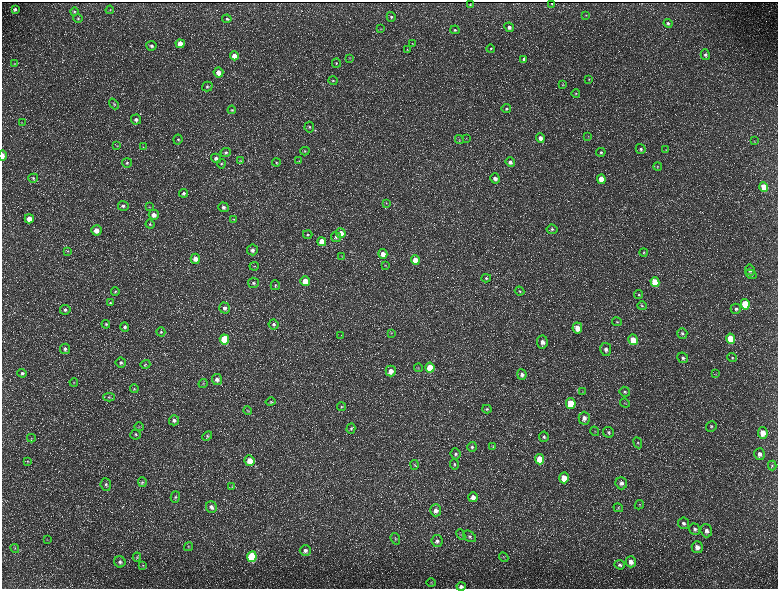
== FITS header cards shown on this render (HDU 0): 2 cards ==
NAXIS1  =                 1552 / length of data axis 1
NAXIS2  =                 1173 / length of data axis 2

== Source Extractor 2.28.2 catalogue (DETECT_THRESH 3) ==
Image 1552 x 1173 px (HDU 0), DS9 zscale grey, zoomed out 1/2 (1 PNG px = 2 x 2 image px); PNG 780 x 591 px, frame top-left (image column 1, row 1173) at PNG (2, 2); each listed source drawn as its Kron ellipse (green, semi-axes under 4 px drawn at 4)
Background 215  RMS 9.7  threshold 29.2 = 3 sigma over >= 5 px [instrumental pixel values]
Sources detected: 228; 33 cannot appear on this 1/2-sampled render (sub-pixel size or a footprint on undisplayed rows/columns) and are neither listed nor drawn; the other 195 listed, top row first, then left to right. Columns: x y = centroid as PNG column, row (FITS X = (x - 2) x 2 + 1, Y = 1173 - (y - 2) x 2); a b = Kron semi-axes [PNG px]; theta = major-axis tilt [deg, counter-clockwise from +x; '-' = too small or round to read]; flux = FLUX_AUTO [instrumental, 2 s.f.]
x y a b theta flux
552 3 2 1 - 1200
470 5 2 2 - 1400
15 9 4 3 - 4100
110 10 4 2 - 1500
74 11 4 4 - 2600
586 15 3 3 - 1200
391 17 5 4 - 3700
78 19 4 4 - 2700
227 19 4 3 - 3000
668 23 4 4 - 3800
509 27 5 4 - 6800
381 29 4 3 - 1800
455 30 4 4 - 3200
412 43 4 3 - 1800
180 44 4 4 - 24000
151 46 5 5 - 5600
491 49 4 4 - 2300
407 50 3 3 - 1700
705 55 5 4 - 5000
234 56 4 4 - 22000
350 58 3 2 - 1200
524 59 4 4 - 4400
336 63 5 4 - 2800
14 64 3 2 - 1100
218 72 5 5 - 16000
589 79 4 3 - 1600
333 80 5 4 - 2600
563 85 4 3 - 1600
207 86 5 5 - 3600
576 93 4 3 - 1900
114 104 6 4 -50 2800
506 109 5 4 - 3500
232 110 4 3 - 2600
136 120 5 5 - 6900
22 123 3 2 - 1200
309 127 5 5 - 3500
588 136 3 2 - 1000
466 138 3 2 - 960
540 138 5 4 - 11000
459 139 4 3 - 1800
178 140 5 4 - 3600
754 141 3 2 - 1200
117 146 4 2 - 1200
143 147 3 2 - 1100
641 149 5 4 - 4700
666 150 4 3 - 1400
305 151 4 4 - 2300
226 152 5 4 - 4600
601 152 5 4 - 3600
3 156 5 2 - 12000
216 158 5 4 - 6000
240 160 4 3 - 1500
299 161 4 3 - 1500
510 162 5 4 - 6200
127 163 5 4 - 3700
276 163 4 3 - 1900
221 164 5 4 - 2700
658 166 4 3 - 1700
33 178 5 4 - 3300
495 178 5 4 - 9100
601 179 5 4 - 32000
764 187 5 4 - 37000
184 193 4 4 - 4600
386 203 3 3 - 1100
123 206 5 5 - 5400
149 207 4 3 - 1800
223 207 5 4 - 6600
154 215 5 5 - 12000
29 219 4 4 - 21000
234 219 4 3 - 1600
150 224 4 4 - 2500
552 229 5 4 - 3700
96 230 5 5 - 19000
341 233 5 4 - 20000
308 234 5 4 - 2800
336 237 5 4 - 4800
322 242 4 4 - 32000
252 250 5 5 - 7000
68 251 4 3 - 1300
643 252 4 4 - 2500
383 254 5 4 - 16000
342 256 4 2 - 1200
195 259 5 4 - 15000
415 260 5 4 - 29000
385 265 4 3 - 1400
254 266 5 2 - 1500
750 270 5 5 - 8200
751 274 6 4 -31 3300
486 278 5 4 - 3000
305 281 5 4 - 41000
655 282 5 4 - 66000
253 283 5 5 - 4700
275 285 5 4 - 3000
115 291 4 3 - 2200
519 291 5 4 - 3000
639 295 4 4 - 2600
110 303 4 3 - 2100
745 304 5 4 - 91000
642 306 5 4 - 2500
224 308 6 5 - 8300
736 309 5 5 - 4600
65 310 5 5 - 4700
617 322 5 4 - 2900
106 324 4 4 - 2600
274 324 5 5 - 4800
125 327 4 4 - 4800
577 328 5 4 - 24000
161 332 4 4 - 2800
391 333 4 2 - 1100
682 333 5 5 - 4200
341 335 2 2 - 430
224 339 5 4 - 94000
731 339 5 4 - 76000
633 340 5 4 - 32000
542 342 6 5 - 12000
65 349 5 5 - 5900
606 349 6 5 - 8700
683 358 6 5 - 5600
732 358 5 4 - 2400
121 363 5 5 - 4200
145 364 5 3 - 2000
418 368 4 3 - 2100
430 368 5 4 - 63000
391 371 5 5 - 16000
22 373 4 4 - 4300
716 374 3 2 - 1200
522 375 5 4 - 7400
217 379 5 5 - 9300
74 383 4 3 - 1700
203 384 4 4 - 2400
134 389 4 4 - 2300
582 392 3 2 - 1300
625 392 5 5 - 3600
109 397 6 4 -3 3100
271 402 5 4 - 2500
571 403 5 4 - 54000
625 403 5 2 - 1600
341 406 4 4 - 2900
487 409 4 4 - 2800
248 410 4 3 - 1800
584 418 6 5 - 12000
174 420 5 5 - 6200
711 426 5 5 - 3600
139 427 4 4 - 2200
351 429 5 4 - 3200
595 431 5 3 - 1800
608 432 6 5 - 4500
763 433 5 5 - 22000
136 434 5 5 - 3900
207 436 6 4 44 2900
544 437 5 5 - 4000
31 438 4 3 - 1800
638 443 6 4 -65 2700
472 447 5 5 - 4300
493 447 4 3 - 1500
456 454 5 5 - 4700
759 454 6 5 - 9000
540 459 5 4 - 52000
27 461 4 3 - 1600
250 461 5 5 - 24000
454 464 5 4 - 3100
415 465 5 4 - 2500
772 466 5 4 - 2500
564 478 5 4 - 33000
142 482 5 4 - 3300
621 483 6 6 - 8000
106 484 6 5 - 4600
232 487 4 3 - 1900
175 497 6 4 75 4200
473 497 5 5 - 13000
639 505 5 3 - 1900
211 507 5 5 - 7800
618 508 5 3 - 2100
436 510 6 5 - 10000
683 523 6 5 - 5600
695 529 6 5 - 5500
706 531 7 5 -72 8800
461 534 6 4 -65 2700
470 536 7 5 -36 4800
395 539 6 4 -72 3600
47 540 3 2 - 1100
437 541 6 5 - 6600
188 547 4 4 - 2200
697 547 6 5 - 12000
15 548 4 4 - 2400
305 550 5 5 - 7000
252 556 5 5 - 160000
137 557 4 4 - 2200
504 557 5 2 - 1600
120 562 6 5 - 5900
631 562 5 5 - 13000
143 565 4 3 - 1400
620 565 5 4 - 4300
431 583 5 3 - 2000
461 586 4 4 - 6600
At the frame edge (FLAGS 8, measured only in part): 2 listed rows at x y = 3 156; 461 586
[33 sub-pixel or undisplayed-footprint detections neither listed nor drawn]